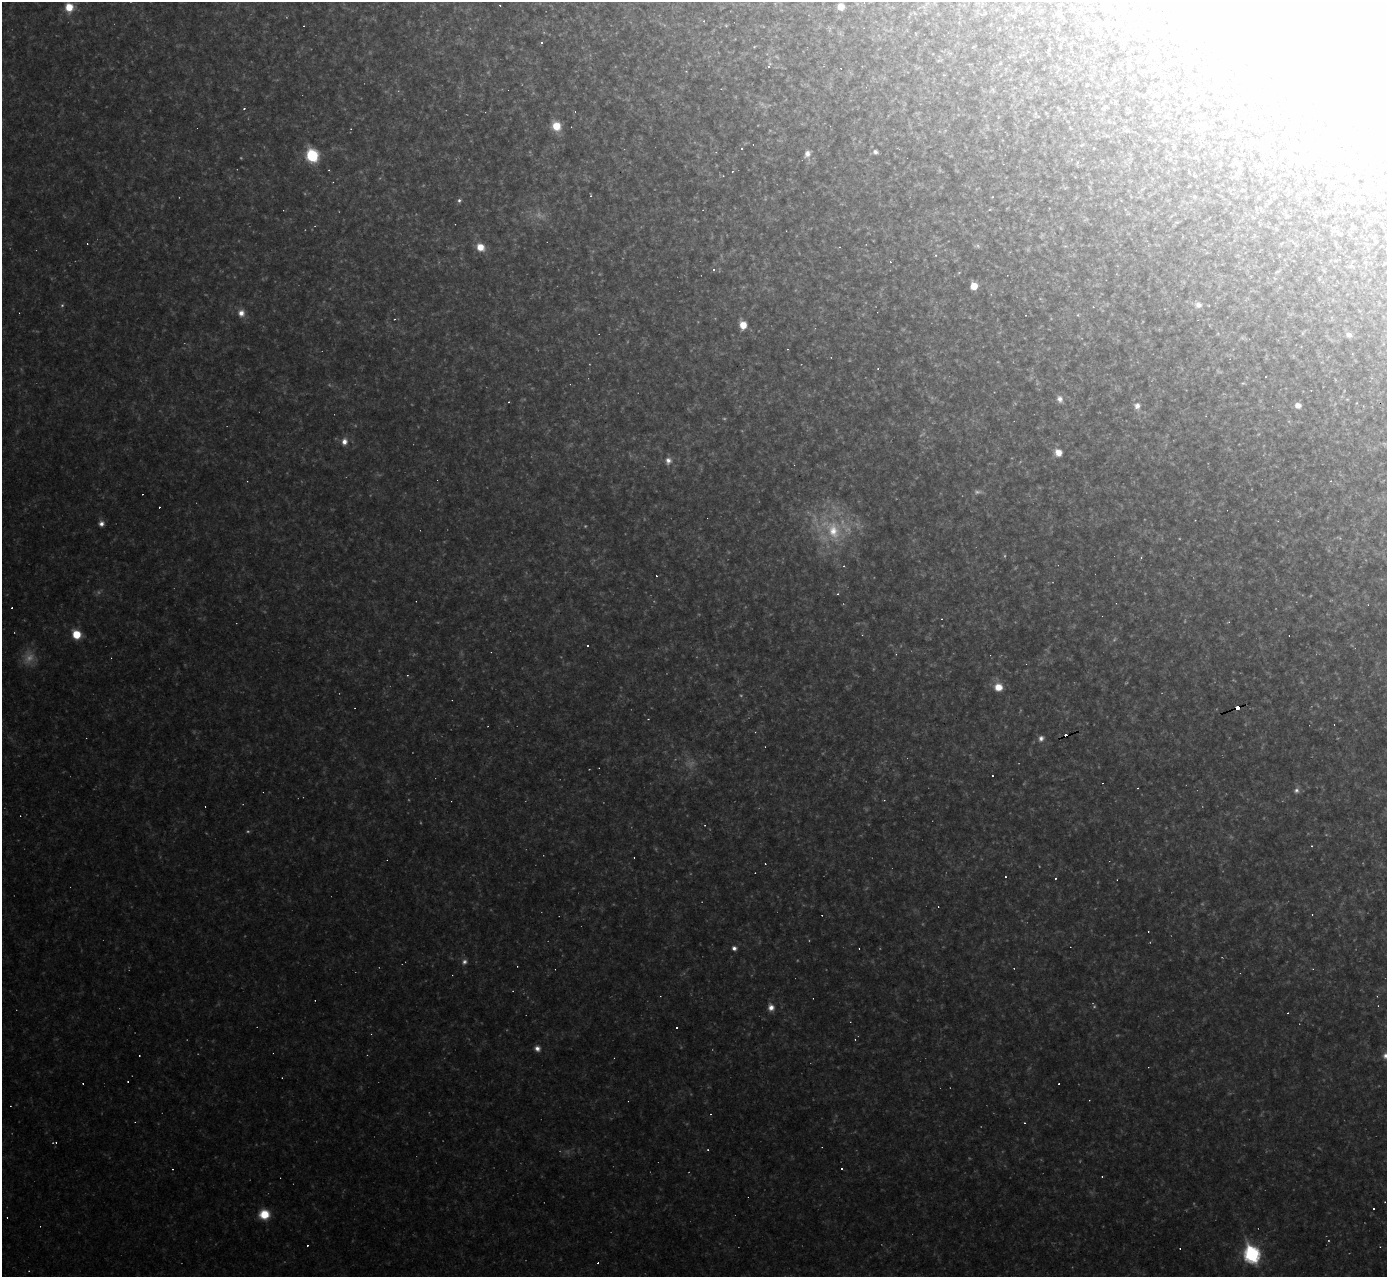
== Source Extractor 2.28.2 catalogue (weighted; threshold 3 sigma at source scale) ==
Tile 10 of 4 x 4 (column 2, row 3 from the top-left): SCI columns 1387-2771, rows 1425-2699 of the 5542 x 5528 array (HDU 1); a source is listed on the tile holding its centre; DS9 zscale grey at full resolution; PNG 1389 x 1279 px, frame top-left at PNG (2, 2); no overlay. Shown black and unused: <1% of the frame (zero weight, under 2 of 3 exposures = <1% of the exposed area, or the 3 px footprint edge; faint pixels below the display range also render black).
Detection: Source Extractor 2.28.2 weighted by HDU 2 'WHT'; one run over the whole footprint, this tile lists its part. Background 0.108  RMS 0.011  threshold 0.0499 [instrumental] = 3 sigma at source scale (4.5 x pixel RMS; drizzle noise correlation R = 1.50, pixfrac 1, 0.05/0.05 arcsec/px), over >= 5 px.
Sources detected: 182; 28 too faint to see at this stretch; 16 inside a brighter object's white glare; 50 cosmic-ray / hot-pixel residue — not listed; the other 88 listed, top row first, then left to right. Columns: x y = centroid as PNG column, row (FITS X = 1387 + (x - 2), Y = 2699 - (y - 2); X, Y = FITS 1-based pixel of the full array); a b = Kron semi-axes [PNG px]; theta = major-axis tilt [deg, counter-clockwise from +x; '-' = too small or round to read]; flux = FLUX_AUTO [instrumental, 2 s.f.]
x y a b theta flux
1060 4 5 3 - 0.98
69 7 9 8 - 24
841 7 6 6 - 13
1058 13 8 7 - 3.1
541 43 3 3 - 12
1124 43 7 4 -37 2.5
754 47 5 3 - 1.2
1248 47 5 3 - 1.3
1049 49 7 3 60 1.4
939 60 9 3 12 1.3
769 65 10 5 74 3
1202 70 7 3 -62 1.5
944 75 6 3 -17 1.1
1222 82 6 3 -35 1.4
1087 85 3 2 - 0.93
1154 95 8 3 32 1.5
244 108 3 3 - 1.3
1155 109 5 5 - 1.7
1228 114 11 6 34 3.1
556 126 10 8 -55 24
1196 127 13 6 76 4.8
1252 139 2 2 - 0.94
1094 148 3 2 - 0.74
742 149 3 2 - 1.4
875 152 6 5 - 3.9
807 154 11 8 57 7.5
312 155 9 8 - 85
1077 163 6 4 72 1.6
1238 164 12 3 -57 2.7
329 170 4 2 - 0.77
1239 172 8 4 -82 2
590 195 5 2 - 1.2
459 200 6 5 - 2.8
990 209 5 3 - 1.1
1341 234 5 3 - 0.87
1375 242 4 3 - 1.2
480 247 9 7 -40 17
714 270 5 5 - 2.5
974 286 6 5 - 22
1198 305 10 8 -18 6.5
241 313 9 9 - 9.6
395 319 3 2 - 0.68
743 325 8 6 -74 19
1302 333 6 4 89 1.6
1349 335 7 6 - 6.5
1352 354 2 2 - 0.85
1060 399 9 7 -71 7.3
1347 399 6 3 -18 1.3
509 402 3 3 - 1.9
1356 403 4 3 - 0.83
1298 405 6 6 - 7.9
1137 406 11 9 84 8.1
344 442 9 7 78 8.1
1058 452 7 7 - 13
668 461 9 8 - 7.1
1331 481 4 3 - 1.1
101 524 7 6 - 5.7
833 530 36 23 -74 78
1141 557 4 3 - 1.1
844 566 4 3 - 1.4
838 594 4 4 - 1.4
1228 622 6 3 42 1.1
76 634 8 7 - 31
587 645 3 3 - 2.7
896 654 3 3 - 0.91
998 687 9 9 - 17
1238 708 6 3 22 77
648 719 2 2 - 0.64
755 732 3 3 - 0.64
1041 738 8 7 - 5.1
1296 790 8 7 - 4.7
884 800 3 3 - 0.9
1312 846 3 2 - 0.92
1056 878 3 3 - 2.6
734 948 5 5 - 4.8
464 962 8 7 - 4.7
771 1007 8 7 - 8.4
677 1027 3 3 - 2.2
537 1048 8 7 - 6.1
1386 1056 9 9 - 7.5
56 1142 5 4 - 1.7
708 1150 3 2 - 0.92
842 1169 3 3 - 5
1102 1177 3 2 - 0.89
1385 1202 3 2 - 0.68
264 1214 10 9 - 29
1180 1248 3 2 - 0.78
1252 1254 9 7 -69 290
Overlapping masked pixels (flux is a lower limit): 1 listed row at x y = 1238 708
Isophote crosses this tile's border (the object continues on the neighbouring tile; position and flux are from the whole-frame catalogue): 2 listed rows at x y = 69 7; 1386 1056
Unlisted compact peaks at least as high as the median listed source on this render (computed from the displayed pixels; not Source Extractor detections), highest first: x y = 1328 1240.